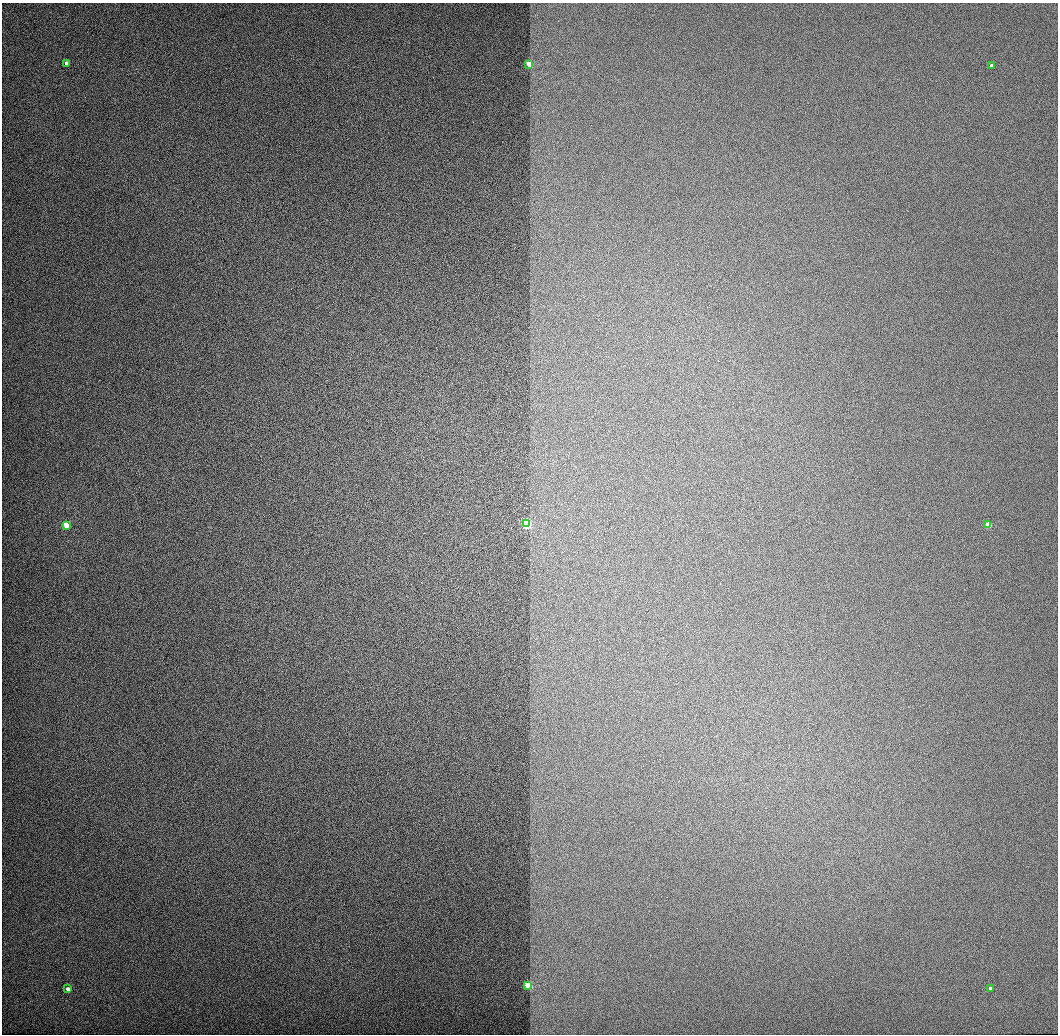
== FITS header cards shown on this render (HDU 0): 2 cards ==
NAXIS1  =                 1056 / Length of Axis 1 (Serial)
NAXIS2  =                 1032 / Length of Axis 2 (Parallel)

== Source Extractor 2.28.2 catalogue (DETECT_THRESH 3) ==
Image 1056 x 1032 px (HDU 0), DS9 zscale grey, 1 PNG px = 1 image px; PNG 1060 x 1036 px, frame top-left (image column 1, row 1032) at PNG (2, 3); each listed source drawn as its Kron ellipse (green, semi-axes under 4 px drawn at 4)
Background 515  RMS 3.3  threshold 9.84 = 3 sigma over >= 5 px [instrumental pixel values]
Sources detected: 9; all 9 listed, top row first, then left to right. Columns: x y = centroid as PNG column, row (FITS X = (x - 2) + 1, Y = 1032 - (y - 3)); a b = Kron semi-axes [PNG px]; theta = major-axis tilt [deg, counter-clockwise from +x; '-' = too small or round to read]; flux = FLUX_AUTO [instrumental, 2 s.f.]
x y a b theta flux
66 63 3 3 - 3000
529 64 3 3 - 18000
992 66 3 3 - 2700
526 524 3 3 - 68000
66 525 4 3 - 17000
988 525 3 3 - 17000
528 985 3 3 - 22000
990 988 3 3 - 2500
68 989 3 3 - 3000